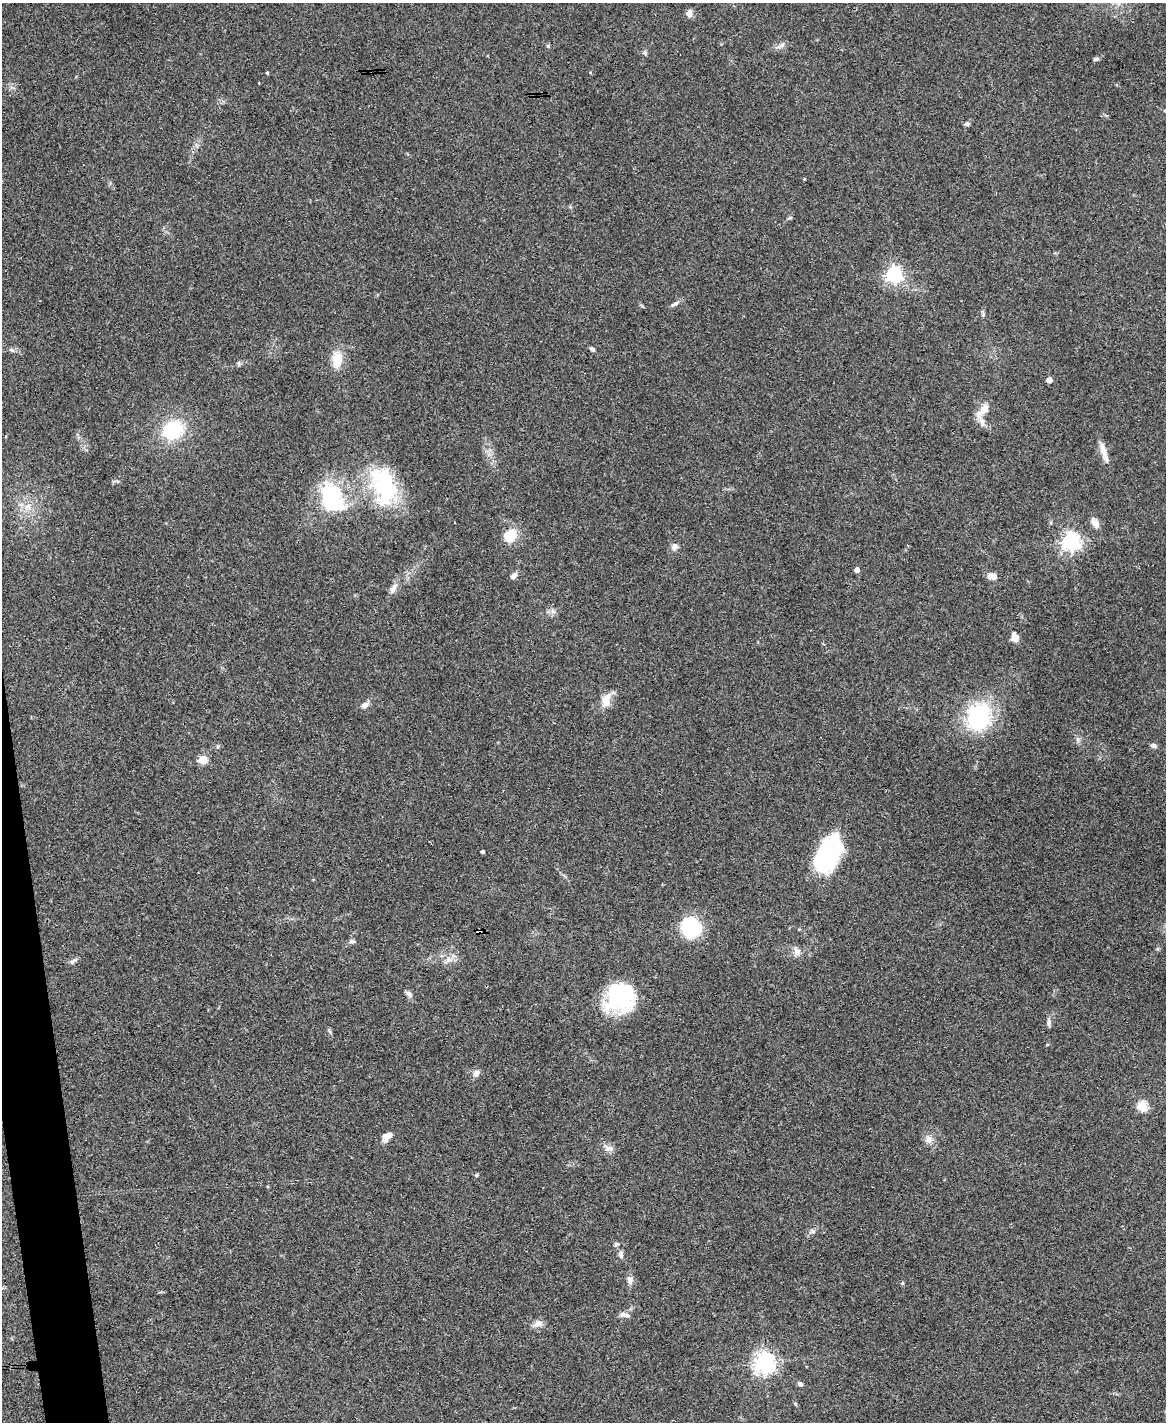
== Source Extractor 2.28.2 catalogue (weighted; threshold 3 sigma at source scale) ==
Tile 7 of 4 x 3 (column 3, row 2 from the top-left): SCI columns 2327-3490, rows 1660-3079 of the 4653 x 4631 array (HDU 1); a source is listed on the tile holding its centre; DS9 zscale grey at full resolution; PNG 1168 x 1424 px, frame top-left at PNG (2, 3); no overlay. Shown black and unused: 2% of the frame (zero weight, under 3 of 4 exposures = <1% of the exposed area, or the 3 px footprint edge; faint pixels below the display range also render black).
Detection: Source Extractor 2.28.2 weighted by HDU 2 'WHT'; one run over the whole footprint, this tile lists its part. Background 0.0739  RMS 0.0056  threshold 0.025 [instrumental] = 3 sigma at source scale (4.5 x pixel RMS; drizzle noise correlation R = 1.50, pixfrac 1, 0.05/0.05 arcsec/px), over >= 5 px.
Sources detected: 64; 1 inside a brighter object's white glare — not listed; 3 inside a brighter listed object's ellipse — not listed separately; the other 60 listed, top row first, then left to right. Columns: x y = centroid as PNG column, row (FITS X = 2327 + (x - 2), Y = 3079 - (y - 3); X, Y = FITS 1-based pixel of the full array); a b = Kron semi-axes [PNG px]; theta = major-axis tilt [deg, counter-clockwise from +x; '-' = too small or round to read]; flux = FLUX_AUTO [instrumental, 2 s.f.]
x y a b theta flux
689 13 9 7 80 2.6
548 46 5 4 - 0.7
780 46 17 4 26 2.1
645 53 6 5 - 1.1
1096 59 6 4 11 1.2
267 73 3 3 - 0.73
967 124 6 6 - 1.1
894 274 6 6 - 170
675 304 12 5 33 1.9
983 315 6 4 46 0.81
592 349 7 4 -32 1.2
12 350 9 5 -26 1.3
337 359 19 11 89 11
239 363 6 4 -89 0.89
1049 380 4 4 - 4
983 410 22 9 48 6.1
173 430 20 17 38 32
1104 452 27 6 -73 5.4
384 486 50 29 -73 50
332 494 26 24 -4 41
28 507 9 8 - 3.4
1095 523 15 8 -54 3.4
510 536 13 10 53 14
1071 542 7 6 - 250
674 547 8 8 - 2.5
857 570 4 4 - 3.2
514 576 9 5 46 2.4
992 576 10 7 -8 3.7
393 589 15 7 56 3.1
1015 637 10 7 -74 4.2
606 700 19 11 79 6.4
365 705 8 6 31 2.9
978 717 34 27 78 48
1153 745 7 6 - 1.6
203 759 5 5 - 24
483 852 3 3 - 1.1
828 854 38 21 61 60
690 928 21 19 -67 35
479 931 4 4 - 24
352 942 10 4 1 1.2
797 951 13 7 -69 3.1
448 960 8 8 - 2.9
73 961 13 4 36 1.4
409 994 10 6 -37 1.7
621 997 29 29 - 49
1049 1023 11 5 -89 1.6
476 1073 10 7 60 2.6
1142 1106 5 5 - 35
389 1135 8 6 49 2.1
929 1139 11 9 -84 3.3
608 1148 12 7 -6 2.8
476 1175 5 4 - 0.63
812 1231 9 5 -27 1.2
616 1244 8 4 10 0.88
621 1254 9 6 -86 1.8
630 1280 11 8 89 2.7
627 1315 11 6 -26 2.3
537 1324 15 7 28 3
764 1363 7 7 - 370
800 1384 8 5 -22 1.3
Overlapping masked pixels (flux is a lower limit): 1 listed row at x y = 479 931